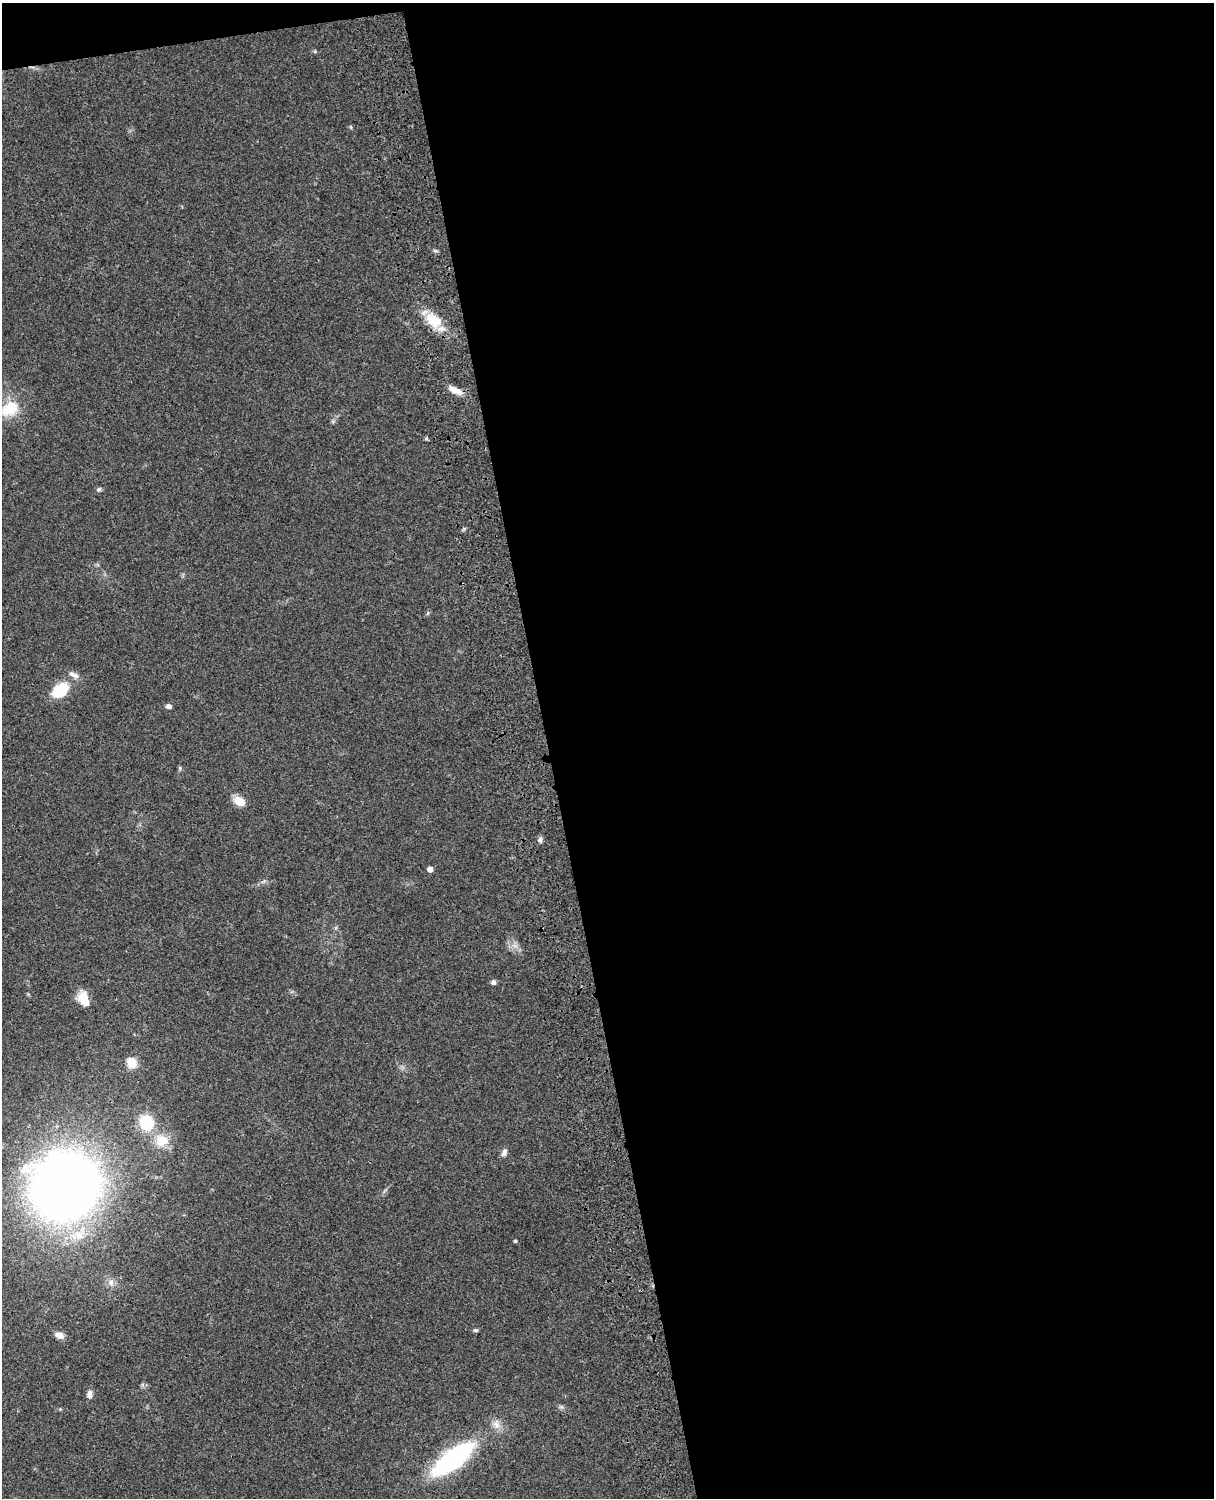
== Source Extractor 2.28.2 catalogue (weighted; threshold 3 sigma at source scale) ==
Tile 4 of 4 x 3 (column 4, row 1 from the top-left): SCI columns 3758-4969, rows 3269-4764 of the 5088 x 4928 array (HDU 1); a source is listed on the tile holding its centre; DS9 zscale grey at full resolution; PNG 1216 x 1500 px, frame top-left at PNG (2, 3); no overlay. Shown black and unused: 56% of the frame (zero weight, under 3 of 4 exposures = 6% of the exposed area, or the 3 px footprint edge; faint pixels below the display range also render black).
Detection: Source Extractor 2.28.2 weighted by HDU 2 'WHT'; one run over the whole footprint, this tile lists its part. Background 0.0768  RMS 0.0058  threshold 0.0259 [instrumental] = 3 sigma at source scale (4.5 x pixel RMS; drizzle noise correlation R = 1.50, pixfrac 1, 0.05/0.05 arcsec/px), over >= 5 px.
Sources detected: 28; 1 inside a brighter listed object's ellipse — not listed separately; the other 27 listed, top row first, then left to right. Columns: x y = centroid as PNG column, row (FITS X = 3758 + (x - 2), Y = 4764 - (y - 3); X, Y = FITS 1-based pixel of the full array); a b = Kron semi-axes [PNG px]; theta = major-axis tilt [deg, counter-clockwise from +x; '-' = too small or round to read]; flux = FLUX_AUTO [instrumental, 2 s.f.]
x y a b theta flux
434 320 25 15 -33 15
455 390 21 7 -25 5.4
9 409 24 17 29 16
426 439 6 4 19 0.64
99 489 7 5 32 1.1
72 674 10 7 -28 2.3
60 690 14 9 39 25
168 706 6 5 - 1.9
180 768 6 4 73 0.73
239 801 12 8 -30 7.8
540 840 7 6 - 1.8
430 869 4 4 - 3.8
515 946 7 4 -18 1.8
493 982 6 5 - 1.7
84 999 19 11 -69 8.4
132 1062 11 9 -58 8.3
146 1123 16 14 -69 20
161 1141 18 16 1 11
504 1152 11 6 67 2.1
65 1186 45 42 26 660
515 1241 4 4 - 0.85
111 1282 9 6 75 2.5
476 1330 6 4 12 0.97
59 1335 12 8 -20 3.2
90 1394 10 7 -89 2.8
496 1424 14 9 -78 4.3
453 1459 35 13 37 110
Overlapping masked pixels (flux is a lower limit): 1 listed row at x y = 434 320